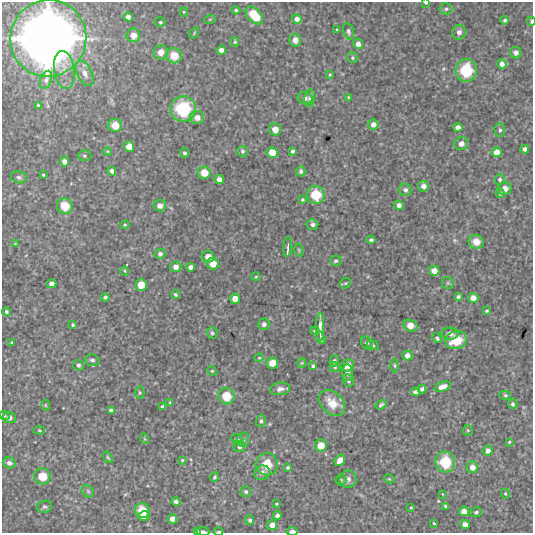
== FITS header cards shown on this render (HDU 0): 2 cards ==
NAXIS1  =                  531 /FITS: X Dimension
NAXIS2  =                  531 /FITS: Y Dimension

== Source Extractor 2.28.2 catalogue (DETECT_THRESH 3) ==
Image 531 x 531 px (HDU 0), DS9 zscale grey, 1 PNG px = 1 image px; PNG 535 x 535 px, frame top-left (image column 1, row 531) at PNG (2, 2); each listed source drawn as its Kron ellipse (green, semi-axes under 4 px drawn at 4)
Background 3610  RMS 190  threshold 580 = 3 sigma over >= 5 px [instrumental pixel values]
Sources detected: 186; all 186 listed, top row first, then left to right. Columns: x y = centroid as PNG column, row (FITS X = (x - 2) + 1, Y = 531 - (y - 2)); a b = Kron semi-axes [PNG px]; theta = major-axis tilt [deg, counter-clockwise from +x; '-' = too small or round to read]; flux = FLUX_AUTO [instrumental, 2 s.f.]
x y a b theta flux
426 3 4 3 - 2.2e+04
446 9 6 5 - 2.9e+04
236 10 4 4 - 1.8e+04
184 12 4 4 - 1.3e+04
254 15 11 6 -47 4.1e+05
128 17 5 4 - 6.4e+04
210 19 6 3 18 1.3e+04
297 19 5 4 - 7.2e+04
505 20 4 4 - 2.5e+04
531 21 5 3 - 2.2e+04
160 22 5 5 - 2.2e+04
337 30 3 3 - 1.8e+04
348 31 8 5 -76 3.4e+04
459 32 7 6 - 6.9e+04
194 33 6 3 55 1.3e+04
133 35 7 6 - 1.4e+05
48 38 38 38 - 1.1e+07
295 40 6 6 - 7.4e+04
235 42 5 4 - 1.9e+04
358 44 5 5 - 6.4e+04
221 50 5 4 - 7.5e+04
161 52 7 7 - 1.3e+05
516 53 6 5 - 4.8e+04
174 56 8 7 - 2.5e+05
352 58 5 5 - 2.1e+04
502 64 5 5 - 7.7e+04
64 70 19 10 -82 1.5e+05
466 70 11 10 - 6.0e+05
85 73 14 7 -63 9.5e+04
330 75 4 3 - 1.3e+04
46 80 9 5 71 4.4e+04
348 97 3 2 - 9.9e+03
305 98 7 6 - 5.7e+04
310 98 8 5 79 3.4e+04
38 105 3 3 - 1.3e+04
183 109 13 12 - 7.8e+05
197 117 7 6 - 9.9e+04
373 124 5 5 - 8.0e+04
115 125 7 6 - 2.1e+05
458 127 4 4 - 6.5e+04
275 129 6 6 - 1.3e+05
500 130 7 5 -90 2.8e+04
461 144 7 6 - 7.3e+04
129 146 5 5 - 1.1e+05
525 149 4 4 - 4.6e+04
107 151 4 3 - 1.2e+04
242 151 5 5 - 2.4e+04
292 151 4 4 - 2.9e+04
272 152 5 5 - 1.6e+05
497 152 5 5 - 1.2e+05
184 153 5 4 - 2.7e+04
84 156 7 5 0 2.8e+04
64 161 5 4 - 7.3e+04
112 171 4 4 - 4.5e+04
301 171 5 4 - 3.6e+04
204 173 6 6 - 1.9e+05
43 175 3 2 - 1.4e+04
19 177 8 6 -13 3.4e+04
219 179 5 4 - 8.9e+04
500 179 5 4 - 2.8e+04
423 186 5 5 - 7.9e+04
505 189 7 6 - 1.1e+05
405 190 6 6 - 4.1e+04
500 193 4 4 - 2.3e+04
316 195 9 8 - 3.8e+05
302 200 4 4 - 1.8e+04
399 205 4 4 - 5.4e+04
65 206 8 7 - 2.9e+05
160 206 6 5 - 8.3e+04
313 224 6 5 - 4.1e+04
125 225 5 3 - 1.3e+04
371 240 4 3 - 2.6e+04
476 242 7 7 - 1.3e+05
15 244 4 3 - 8.9e+03
288 247 10 2 86 3.2e+04
299 250 6 4 -75 1.5e+04
160 254 5 5 - 3.6e+04
208 257 6 6 - 1.2e+05
336 261 6 5 - 2.5e+04
213 264 6 5 - 1.7e+05
176 267 5 5 - 7.7e+04
190 267 4 4 - 4.9e+04
125 271 5 3 - 1.4e+04
434 271 5 5 - 1.1e+05
256 277 4 4 - 1.4e+04
345 283 6 5 - 1.6e+04
448 283 6 6 - 2.4e+04
52 284 5 4 - 7.9e+04
141 285 6 6 - 1.8e+05
175 295 4 3 - 2.1e+04
105 297 4 4 - 3.1e+04
458 297 4 4 - 3.0e+04
473 298 5 5 - 9.2e+04
235 299 5 5 - 1.1e+05
486 311 4 3 - 2.0e+04
6 312 4 3 - 2.2e+04
264 324 6 5 - 3.5e+04
73 325 4 3 - 2.0e+04
410 326 7 6 - 1.5e+05
320 327 14 3 89 8.3e+04
315 331 4 3 - 1.8e+04
212 333 6 5 - 2.2e+04
450 334 8 6 -4 5.1e+04
321 338 6 3 -71 2.9e+04
437 338 5 4 - 2.2e+04
456 340 11 9 21 4.3e+05
12 343 4 2 - 1.0e+04
367 343 7 5 -60 3.4e+04
373 345 6 4 -22 2.1e+04
407 355 5 5 - 7.6e+04
259 358 4 4 - 1.2e+04
92 360 7 5 -15 3.4e+04
334 361 6 4 74 2.0e+04
272 363 6 5 - 1.6e+05
302 363 4 4 - 1.4e+04
78 365 5 5 - 3.1e+04
313 366 4 4 - 2.7e+04
348 366 6 5 - 1.2e+05
395 366 7 3 -89 1.7e+04
335 367 5 4 - 1.7e+04
212 371 5 4 - 1.6e+04
347 373 8 5 90 5.1e+04
348 381 6 5 - 2.6e+04
443 387 8 4 19 1.0e+05
280 389 10 6 8 6.3e+04
422 389 4 4 - 3.2e+04
416 392 4 4 - 5.3e+04
140 393 6 4 -90 1.8e+04
505 395 6 4 -12 2.1e+04
226 396 8 8 - 3.0e+05
170 403 4 3 - 1.4e+04
332 403 15 10 -45 2.3e+05
513 404 5 4 - 2.8e+04
45 405 5 3 - 1.3e+04
381 405 6 3 33 2.7e+04
162 407 4 3 - 3.2e+04
111 410 4 4 - 4.1e+04
5 416 5 3 - 1.5e+04
9 417 7 5 -6 5.4e+04
261 421 6 5 - 2.7e+04
39 430 5 4 - 1.5e+04
468 430 5 5 - 1.7e+04
145 439 5 3 - 1.1e+04
237 439 6 4 -22 1.9e+04
243 440 7 5 74 3.3e+04
509 442 3 2 - 1.3e+04
321 445 6 6 - 1.8e+05
239 447 6 5 - 3.7e+04
488 451 5 5 - 6.0e+04
108 457 6 3 -56 1.7e+04
182 460 4 3 - 1.4e+04
340 460 6 4 47 1.1e+05
445 462 10 10 - 4.9e+05
9 463 6 5 - 6.3e+04
267 464 11 11 - 2.4e+05
288 467 3 3 - 2.3e+04
472 467 6 5 - 9.0e+04
262 473 8 7 - 6.8e+04
42 476 8 8 - 2.9e+05
214 477 4 4 - 2.6e+04
348 479 8 8 - 6.1e+04
389 479 6 4 -29 1.5e+04
341 480 5 5 - 1.7e+04
88 491 7 5 -45 2.6e+04
246 492 5 5 - 2.8e+04
442 494 3 2 - 8.7e+03
505 494 5 4 - 1.6e+04
176 502 4 4 - 4.0e+04
276 504 3 2 - 1.1e+04
446 506 4 3 - 2.3e+04
44 507 7 6 - 2.8e+04
411 507 4 3 - 1.1e+04
142 511 7 7 - 2.8e+05
464 511 5 4 - 9.9e+04
476 512 6 4 19 2.5e+04
144 516 5 5 - 1.1e+05
277 516 4 4 - 4.4e+04
172 519 5 4 - 8.8e+04
250 520 5 4 - 2.6e+04
434 523 3 2 - 1.3e+04
272 525 5 5 - 9.3e+04
465 525 5 4 - 8.1e+04
203 531 6 3 -8 4.1e+04
292 531 5 3 - 6.5e+04
198 532 4 3 - 2.6e+04
219 532 5 2 - 1.9e+04
At the frame edge (FLAGS 8, measured only in part): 7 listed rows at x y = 426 3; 531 21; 48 38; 203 531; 292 531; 198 532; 219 532